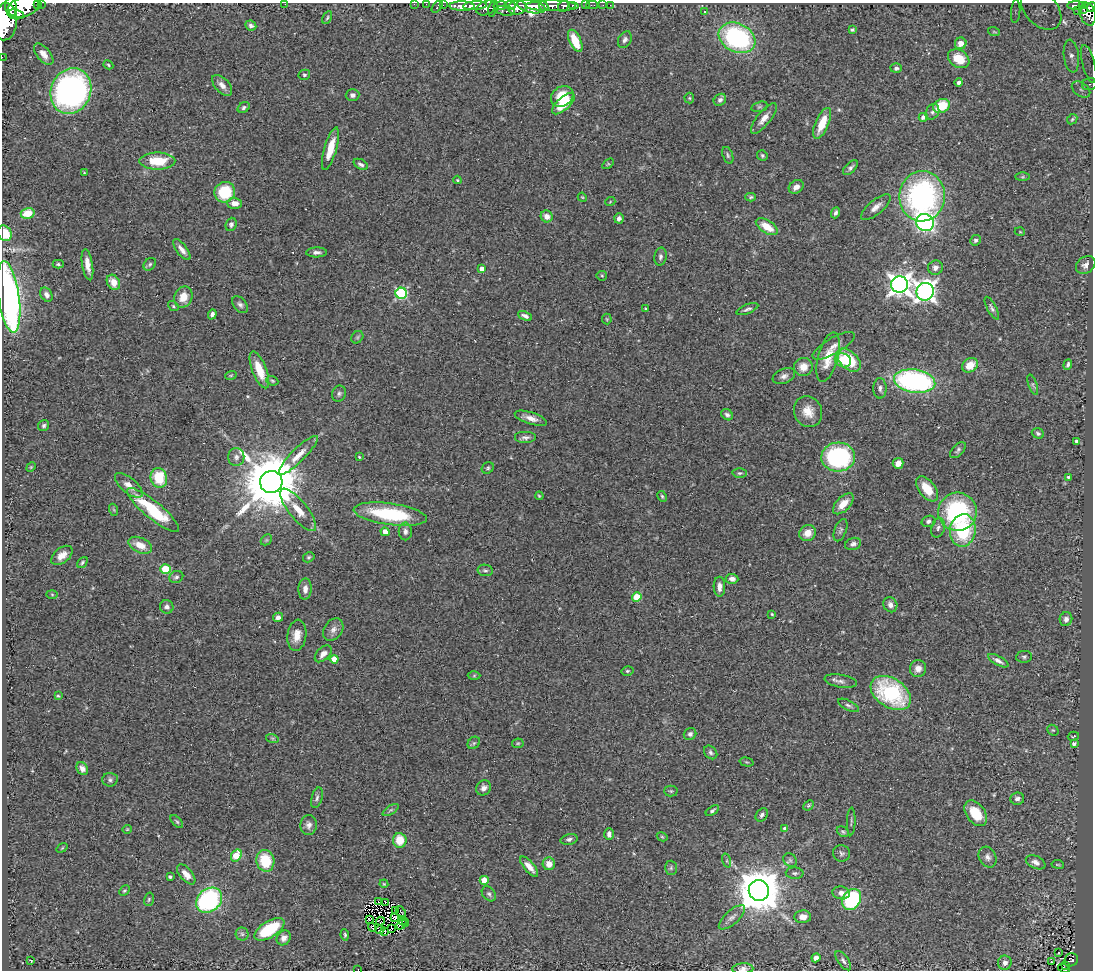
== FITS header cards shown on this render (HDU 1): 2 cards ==
NAXIS1  =                 1091
NAXIS2  =                  968

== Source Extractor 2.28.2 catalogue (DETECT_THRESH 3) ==
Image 1091 x 968 px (HDU 1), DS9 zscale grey, 1 PNG px = 1 image px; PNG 1095 x 972 px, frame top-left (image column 1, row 968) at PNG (2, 3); each listed source drawn as its Kron ellipse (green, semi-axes under 4 px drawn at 4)
Background 0.903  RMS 0.059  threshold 0.178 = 3 sigma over >= 5 px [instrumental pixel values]
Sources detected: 296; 3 with non-positive FLUX_AUTO (blend fragments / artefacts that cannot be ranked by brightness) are neither listed nor drawn; the other 293 listed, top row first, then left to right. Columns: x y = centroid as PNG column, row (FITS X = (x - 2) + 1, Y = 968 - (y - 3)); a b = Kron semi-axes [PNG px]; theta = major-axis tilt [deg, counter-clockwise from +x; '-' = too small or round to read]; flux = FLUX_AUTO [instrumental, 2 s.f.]
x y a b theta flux
41 3 2 2 - 61
285 4 2 2 - 7.3
414 4 2 2 - 16
426 4 2 2 - 13
38 5 3 2 - 10
443 5 3 2 - 15
510 5 5 3 - 430
586 5 3 2 - 12
592 5 6 2 0 20
603 5 2 2 - 15
610 5 3 2 - 8.7
1076 5 9 3 -1 320
24 6 16 10 19 6700
462 6 12 4 -1 2100
475 6 12 4 4 1600
500 6 7 4 8 930
544 6 5 3 - 770
552 6 26 5 0 1800
563 6 6 4 50 410
572 6 3 3 - 190
1083 6 4 3 - 210
11 7 9 6 -81 2400
437 7 6 3 51 180
517 7 9 7 10 1700
531 7 14 6 -11 3300
1091 7 5 4 - 400
486 8 10 6 25 930
493 8 8 3 78 610
1041 9 24 16 -46 72
1078 10 2 2 - 3.4
1084 10 4 2 - 110
505 11 10 4 -10 450
1016 11 12 4 86 15
704 12 3 3 - 11
16 14 8 5 -10 1800
1088 14 12 7 -72 900
327 18 7 3 63 5.8
5 22 19 12 85 9500
251 26 6 5 - 11
852 30 4 3 - 5.9
994 32 6 3 -19 4.1
737 38 19 14 -25 600
625 40 9 6 61 13
575 41 12 5 -65 110
961 43 6 5 - 30
44 54 13 6 -50 31
1071 56 16 7 -83 28
2 57 2 2 - 14
959 59 11 8 -32 80
1089 64 19 6 -75 35
108 65 5 4 - 4.8
896 68 5 5 - 9.6
304 75 6 5 - 7.7
959 82 4 4 - 11
1090 84 8 6 16 14
222 85 13 7 -48 25
1081 89 10 6 -36 21
71 91 23 20 68 1100
352 95 7 6 - 13
562 96 12 9 38 100
689 98 5 5 - 5.4
720 100 7 5 40 13
563 104 14 6 42 99
941 106 9 6 28 140
759 107 8 5 13 6.8
244 108 6 5 - 8.8
932 112 8 6 59 12
923 117 4 4 - 17
764 119 19 6 52 33
1072 119 6 4 45 5.9
822 123 16 6 67 88
330 149 22 6 74 80
728 155 9 5 -73 8.4
762 155 6 5 - 6.9
157 161 18 8 0 120
361 164 8 5 -31 13
608 164 6 3 36 5
850 168 9 5 45 11
84 172 3 2 - 2.3
1023 177 7 4 1 5.5
457 180 4 3 - 4.7
796 187 8 6 37 24
225 192 10 10 - 170
922 196 25 23 84 940
582 197 5 3 - 3.8
751 197 5 4 - 6.1
610 202 5 3 - 3.8
235 203 7 5 -1 29
876 207 18 7 40 28
28 213 7 5 14 75
836 213 6 4 68 11
547 216 6 6 - 29
619 218 5 4 - 13
925 223 9 8 - 950
231 224 7 5 68 11
767 227 12 6 -33 74
1020 232 5 3 - 3.5
5 233 8 6 -59 64
975 240 5 5 - 11
182 250 12 5 -53 23
316 252 10 5 1 15
660 257 9 6 79 14
58 264 5 3 - 5.5
150 264 7 5 46 8
87 265 16 5 -80 36
1086 265 10 8 38 20
935 268 7 7 - 22
482 269 4 4 - 26
602 276 5 5 - 4.9
113 282 8 6 -58 46
900 284 8 8 - 3000
925 292 9 8 - 2300
401 293 5 5 - 440
46 295 7 5 -59 15
9 297 36 10 -82 1400
183 297 11 9 66 54
240 305 10 6 -50 13
173 306 6 4 -38 5.5
992 308 12 4 -62 11
646 309 3 3 - 5.4
747 309 11 4 22 11
212 314 5 4 - 13
525 316 7 4 -24 15
607 319 5 5 - 4.9
357 337 7 5 46 6.5
834 346 24 8 30 35
828 357 25 10 75 92
843 360 8 7 - 53
849 360 14 8 -44 170
1068 364 5 3 - 8.5
970 365 8 6 35 64
803 367 9 9 - 49
259 370 19 7 -69 86
231 375 6 3 19 5
784 376 12 7 23 19
272 381 6 4 -21 5.6
915 381 21 11 -8 790
1033 385 11 4 -70 8.3
880 388 10 6 -90 15
339 394 8 7 - 12
808 411 16 14 -65 60
727 415 6 5 - 11
531 418 17 6 -18 32
44 426 6 5 - 8.7
1038 433 6 5 - 8.6
525 437 11 6 0 14
1077 441 4 3 - 10
958 450 10 5 46 10
298 455 26 6 45 53
236 457 9 8 - 17
359 457 4 3 - 3.9
838 457 17 14 4 470
898 463 5 5 - 32
31 467 5 4 - 4.3
488 468 6 5 - 6.8
740 473 7 4 1 7.1
1068 477 4 4 - 5.3
159 478 10 8 -74 130
271 482 11 11 - 37000
129 485 17 7 -40 37
927 489 14 8 -52 80
539 496 4 3 - 4.5
662 496 6 4 -63 5.7
843 504 13 7 46 51
114 510 6 4 -71 4.8
153 510 33 8 -40 250
298 510 26 9 -51 65
958 512 19 19 - 480
390 514 37 10 -8 310
928 521 7 5 15 11
938 528 10 6 74 15
840 530 11 6 69 11
963 530 16 13 81 270
405 531 9 6 -88 15
385 532 4 4 - 37
808 533 8 7 - 41
266 540 6 4 45 5.6
853 544 8 6 20 15
140 545 12 7 -25 53
62 555 12 7 39 35
309 557 6 4 32 6.5
82 562 6 4 52 7.9
165 569 5 5 - 190
485 570 7 5 -10 9.4
176 577 7 6 - 9.6
732 579 6 5 - 18
719 587 10 5 -88 24
305 589 10 6 87 26
52 594 5 4 - 4.1
637 597 5 4 - 140
890 605 8 6 -59 19
167 607 7 6 - 14
772 614 4 4 - 5.4
278 617 5 4 - 14
1066 619 7 6 - 16
333 629 12 9 56 23
297 635 15 9 82 46
323 654 10 6 45 27
1024 657 8 6 7 8.5
334 659 4 4 - 60
998 661 11 4 -29 16
918 669 8 8 - 25
627 671 6 4 14 6.1
474 676 6 4 2 5.1
841 681 16 6 -10 21
891 693 22 14 -33 400
58 696 3 3 - 4.1
848 705 11 5 -26 11
1053 730 6 5 - 5.6
690 734 6 6 - 12
1073 736 6 3 17 3.9
272 738 6 4 -18 6.8
474 743 7 5 45 6.7
518 743 6 5 - 5.5
1074 744 4 3 - 13
711 752 7 5 -47 11
747 762 7 4 -14 4.9
82 769 7 5 -53 24
110 780 7 6 - 11
484 788 8 7 - 20
671 791 7 5 -1 6.4
317 798 10 5 74 12
1017 799 7 6 - 14
808 805 6 4 42 6
391 810 9 3 33 8.1
712 811 7 4 36 8.3
976 813 14 9 -53 110
762 815 7 5 51 9.4
851 821 14 3 88 6.6
177 822 8 4 -47 7.1
309 825 10 8 88 19
127 829 4 4 - 4
785 829 4 4 - 19
843 832 6 4 -30 6.7
609 834 6 4 -89 14
662 837 6 4 -29 4.7
569 839 8 5 14 11
400 840 7 6 - 85
62 848 6 3 36 3.8
841 853 8 8 - 12
236 855 6 5 - 98
988 857 11 8 -63 19
790 860 7 6 - 9.7
265 861 11 9 -77 140
727 861 7 4 -72 7
1036 862 10 6 -24 19
549 864 6 6 - 39
1058 864 6 3 -9 4
529 867 12 5 -50 33
671 868 7 6 - 8.6
795 873 9 6 -3 10
186 874 12 6 -49 33
170 877 4 3 - 8.7
484 880 4 4 - 91
384 884 4 4 - 3.8
124 890 6 4 46 6.1
759 891 10 10 - 17000
841 893 9 6 -8 23
489 894 8 6 -51 9.7
149 899 7 5 75 6.4
852 899 11 9 58 370
209 900 14 11 41 560
379 902 4 2 - 4.6
385 903 4 2 - 3.9
396 911 3 2 - 4.4
401 912 6 2 -51 9.4
732 917 16 6 42 22
803 917 8 6 2 29
395 918 4 3 - 0.65
369 920 2 2 - 6.3
380 921 4 2 - 4.9
403 921 5 2 - 7.9
405 923 2 2 - 5
402 924 6 4 50 0.93
372 927 4 3 - 7.9
269 929 17 8 32 210
391 929 3 2 - 4
380 930 4 2 - 5.4
385 931 3 2 - 1.8
242 934 6 6 - 10
345 935 5 3 - 6.8
284 938 8 6 53 22
1058 953 3 2 - 6
816 958 4 4 - 23
1071 960 7 6 - 230
31 961 3 2 - 4.3
843 961 11 5 -54 11
1051 962 3 2 - 4.8
1005 963 7 7 - 18
1065 965 3 2 - 40
1064 968 6 3 -27 67
743 969 10 5 3 15
358 970 2 2 - 36
At the frame edge (FLAGS 8, measured only in part): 15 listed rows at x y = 41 3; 285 4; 414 4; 426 4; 24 6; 11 7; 1091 7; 5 22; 2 57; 1089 64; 5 233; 9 297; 1064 968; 743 969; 358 970
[3 non-positive-flux detections neither listed nor drawn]